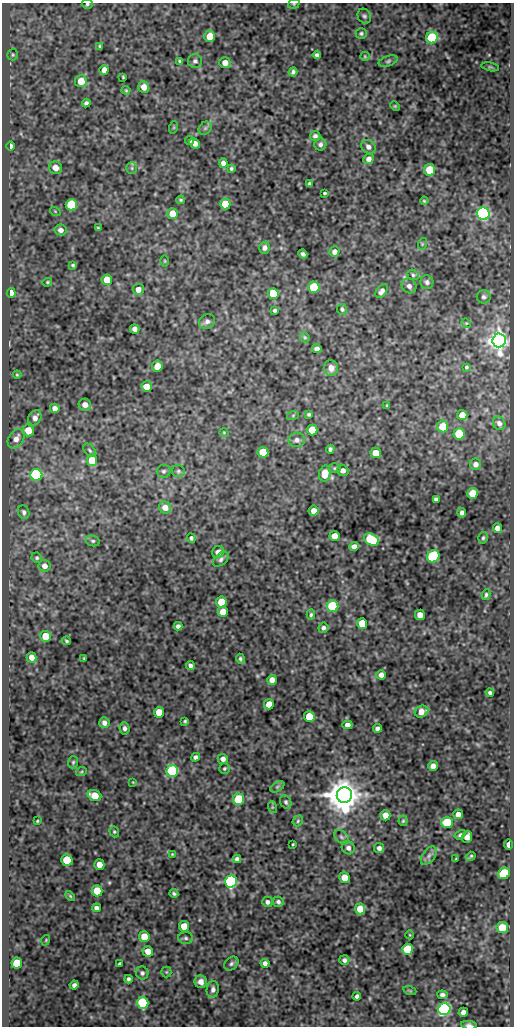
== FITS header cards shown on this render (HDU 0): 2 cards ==
NAXIS1  =                  512
NAXIS2  =                 1024

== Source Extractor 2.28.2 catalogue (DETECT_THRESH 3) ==
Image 512 x 1024 px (HDU 0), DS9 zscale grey, 1 PNG px = 1 image px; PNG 516 x 1028 px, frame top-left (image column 1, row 1024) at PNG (2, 3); each listed source drawn as its Kron ellipse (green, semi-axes under 4 px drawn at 4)
Background 49.5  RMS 0.55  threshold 1.65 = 3 sigma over >= 5 px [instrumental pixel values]
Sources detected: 221; all 221 listed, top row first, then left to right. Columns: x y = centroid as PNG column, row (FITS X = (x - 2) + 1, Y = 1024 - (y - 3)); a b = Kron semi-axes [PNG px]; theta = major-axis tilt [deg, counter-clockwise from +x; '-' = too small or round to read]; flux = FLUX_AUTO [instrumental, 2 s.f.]
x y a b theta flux
87 4 5 4 - 57
294 4 6 4 20 46
364 16 8 6 -62 89
361 33 5 5 - 61
210 36 5 5 - 680
432 38 6 5 - 3100
100 46 4 3 - 48
13 55 6 5 - 53
317 55 4 4 - 96
365 56 5 4 - 39
180 61 4 3 - 56
195 61 7 7 - 100
388 61 10 5 19 78
225 63 5 5 - 300
490 67 9 4 -11 55
104 70 5 4 - 230
293 72 5 3 - 84
123 77 3 3 - 34
81 81 6 6 - 590
144 87 6 5 - 360
126 90 4 4 - 39
86 103 4 4 - 83
395 106 5 4 - 41
174 127 6 4 72 39
205 128 7 6 - 80
315 136 5 5 - 95
190 141 4 4 - 59
195 143 6 4 -44 250
320 144 6 6 - 100
11 146 5 3 - 120
368 147 8 6 -40 160
369 159 5 5 - 190
223 163 5 4 - 190
55 168 7 6 - 320
132 168 6 5 - 61
231 168 4 4 - 58
430 170 6 5 - 890
309 184 4 3 - 67
325 193 3 3 - 52
181 200 4 3 - 51
424 201 4 3 - 42
225 204 5 5 - 1100
71 205 6 5 - 2200
55 211 5 3 - 30
172 214 5 5 - 510
483 214 6 6 - 9700
98 228 3 3 - 38
61 230 6 5 - 170
422 244 6 4 72 45
265 248 6 5 - 140
334 252 5 5 - 190
303 254 5 4 - 83
165 261 5 3 - 35
73 265 3 3 - 50
413 275 6 5 - 58
107 280 5 5 - 630
47 282 5 4 - 45
427 282 7 6 - 100
409 286 8 7 - 160
314 287 6 5 - 1500
138 289 5 5 - 240
382 291 8 5 55 130
11 293 5 4 - 400
273 294 5 5 - 1400
484 297 7 6 - 95
342 309 5 5 - 65
275 310 4 3 - 64
207 321 8 7 - 130
466 323 5 4 - 38
135 329 5 4 - 150
305 337 5 4 - 48
499 340 7 6 - 36000
317 349 5 4 - 120
157 366 5 5 - 560
466 367 3 3 - 49
331 368 8 7 - 210
17 375 4 4 - 38
146 386 5 5 - 440
85 405 6 6 - 220
387 406 3 3 - 40
55 408 5 4 - 190
309 414 3 3 - 60
293 415 6 4 20 45
462 415 5 5 - 440
35 418 8 6 58 180
499 423 7 6 - 140
443 426 6 5 - 780
28 430 6 5 - 520
312 430 5 5 - 840
224 433 4 3 - 27
459 434 6 5 - 1500
16 439 10 7 57 270
297 440 8 7 - 130
330 449 4 3 - 75
90 450 8 5 -46 74
263 452 5 5 - 1600
376 453 5 5 - 560
92 460 6 5 - 790
475 464 6 5 - 170
335 468 6 5 - 63
343 470 6 5 - 170
163 471 7 6 - 85
178 471 6 6 - 70
325 473 8 6 80 580
36 475 6 6 - 6200
473 493 5 5 - 760
436 499 4 4 - 110
165 507 6 6 - 280
314 511 5 5 - 270
24 512 7 5 -69 98
462 513 4 4 - 140
497 528 5 4 - 170
334 536 5 5 - 500
191 538 4 4 - 81
483 538 6 4 73 63
371 540 8 5 -27 2100
93 541 7 5 -13 77
354 546 5 4 - 210
218 552 6 6 - 230
433 556 7 5 43 5100
37 558 5 5 - 61
221 559 9 5 42 110
44 566 6 6 - 200
486 595 5 4 - 63
221 602 5 5 - 860
333 606 6 5 - 3400
223 612 5 5 - 610
311 614 5 3 - 58
420 615 5 5 - 280
362 623 5 5 - 970
178 626 4 4 - 100
323 628 5 5 - 88
46 636 5 5 - 930
66 641 4 2 - 50
32 657 5 5 - 250
84 658 3 3 - 36
240 659 5 4 - 68
190 666 4 4 - 100
381 675 4 4 - 170
272 680 5 4 - 240
490 692 4 3 - 77
269 704 5 5 - 500
159 712 5 5 - 690
421 712 7 5 25 370
309 717 5 5 - 1000
185 721 3 3 - 47
104 723 5 5 - 160
347 725 5 4 - 170
125 728 6 5 - 110
377 728 4 4 - 110
196 757 4 4 - 100
223 759 5 5 - 170
73 762 6 5 - 56
433 766 5 4 - 180
224 769 5 5 - 56
172 771 6 6 - 5900
81 772 5 3 - 38
133 782 3 3 - 29
277 787 8 4 31 74
344 795 8 7 - 100000
94 796 7 5 -20 660
239 799 5 5 - 2400
286 802 7 5 -62 81
272 807 6 4 -72 46
458 814 5 4 - 250
385 815 5 5 - 340
37 821 3 2 - 32
298 821 6 4 48 58
403 821 5 4 - 50
447 822 5 5 - 1700
114 832 6 4 -69 57
460 835 6 4 32 78
341 837 8 5 -41 100
467 837 6 5 - 260
293 844 3 2 - 34
509 844 5 3 - 370
348 848 7 6 - 130
379 848 5 5 - 130
172 854 3 3 - 33
429 856 10 6 53 150
471 856 5 2 - 49
237 859 4 4 - 96
456 859 3 2 - 30
67 860 5 5 - 1400
99 865 5 5 - 360
504 873 6 5 - 2600
344 878 5 5 - 500
231 881 6 6 - 8600
97 891 5 5 - 770
174 894 4 3 - 61
70 896 6 3 -46 40
267 902 5 5 - 110
278 902 5 5 - 90
96 908 4 4 - 120
360 909 5 5 - 500
184 926 5 5 - 730
502 927 5 5 - 1000
410 935 4 3 - 28
144 937 5 5 - 590
186 938 7 5 -3 87
46 940 5 3 - 31
407 949 5 5 - 1500
148 951 5 5 - 410
344 960 5 5 - 100
17 963 5 5 - 1300
265 963 4 4 - 130
120 964 4 3 - 71
231 964 8 6 45 84
166 972 5 5 - 46
142 973 6 6 - 95
128 979 4 3 - 80
201 982 6 6 - 210
74 985 4 4 - 120
213 989 8 6 82 140
410 991 7 4 -19 39
442 995 5 4 - 110
357 996 4 4 - 120
143 1003 6 5 - 3600
444 1009 6 6 - 11000
463 1012 5 4 - 190
469 1025 8 4 -7 130
At the frame edge (FLAGS 8, measured only in part): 3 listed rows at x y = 87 4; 294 4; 469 1025